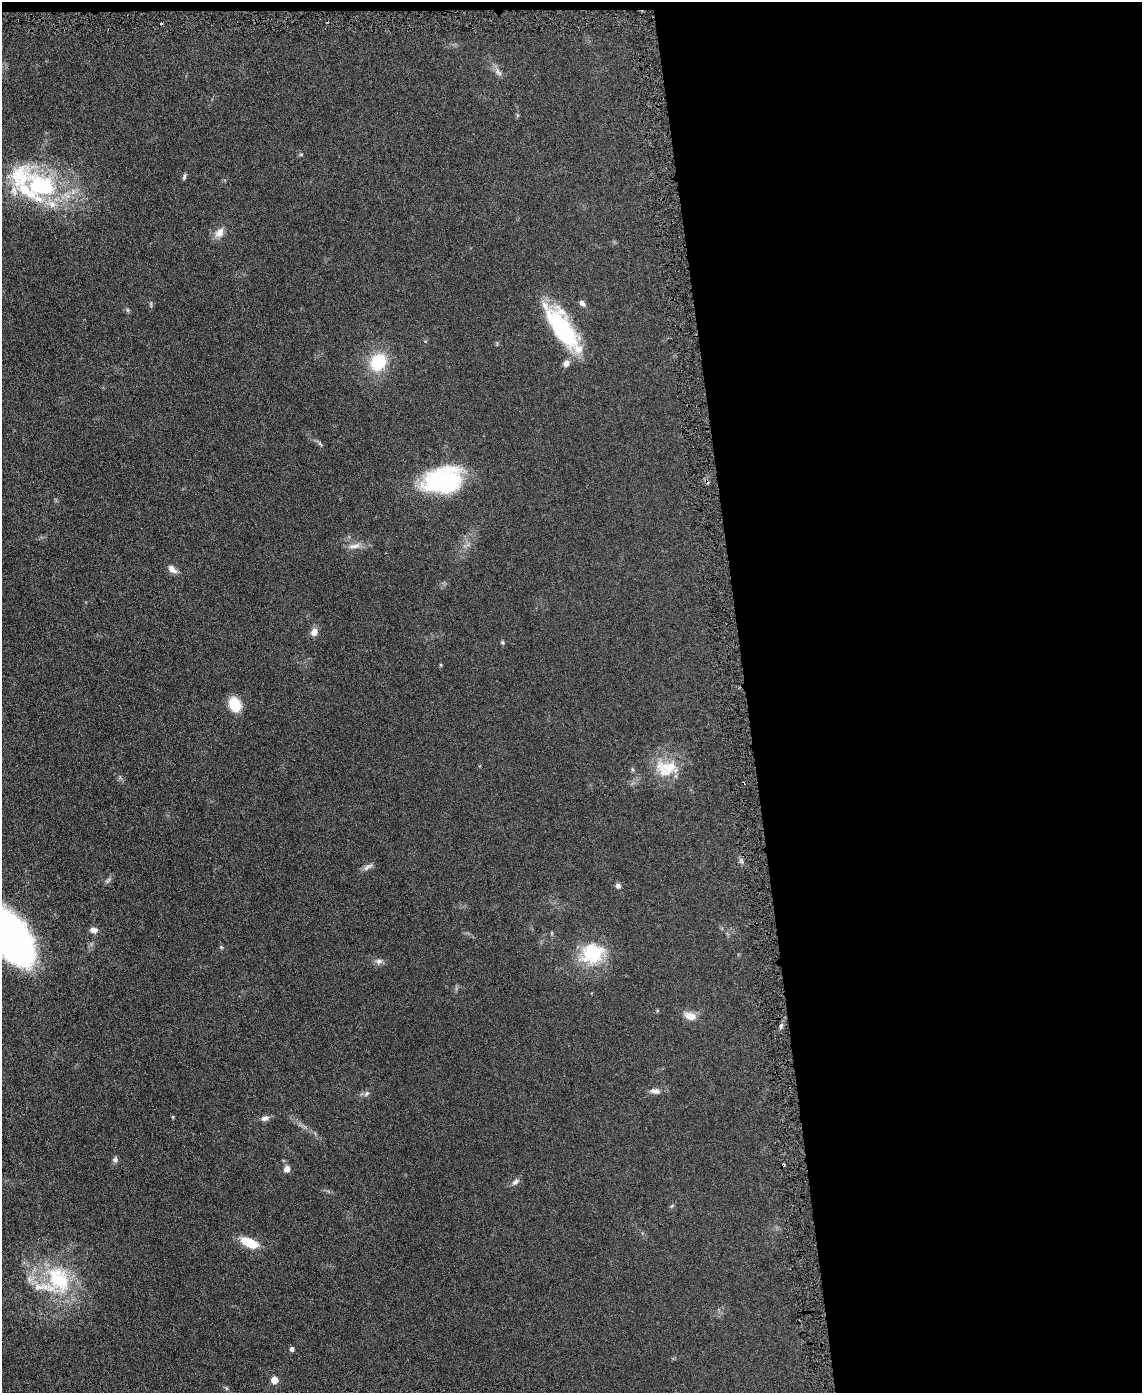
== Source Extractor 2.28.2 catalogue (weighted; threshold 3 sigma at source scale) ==
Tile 4 of 4 x 3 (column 4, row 1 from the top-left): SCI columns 3423-4562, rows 2911-4301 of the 4565 x 4533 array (HDU 1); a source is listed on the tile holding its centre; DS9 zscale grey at full resolution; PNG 1144 x 1395 px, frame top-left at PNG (2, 2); no overlay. Shown black and unused: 35% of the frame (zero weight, under 3 of 6 exposures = <1% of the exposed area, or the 3 px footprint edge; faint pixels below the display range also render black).
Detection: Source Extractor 2.28.2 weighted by HDU 2 'WHT'; one run over the whole footprint, this tile lists its part. Background 0.0616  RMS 0.0057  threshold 0.0235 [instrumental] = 3 sigma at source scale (4.09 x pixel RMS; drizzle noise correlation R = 1.36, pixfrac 0.8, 0.05/0.05 arcsec/px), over >= 5 px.
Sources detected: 51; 4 cosmic-ray / hot-pixel residue — not listed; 7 inside a brighter listed object's ellipse — not listed separately; the other 40 listed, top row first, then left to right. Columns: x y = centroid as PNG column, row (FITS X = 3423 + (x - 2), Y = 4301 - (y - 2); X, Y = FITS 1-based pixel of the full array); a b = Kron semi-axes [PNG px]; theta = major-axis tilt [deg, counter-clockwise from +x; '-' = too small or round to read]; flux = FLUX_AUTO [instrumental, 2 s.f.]
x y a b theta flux
498 72 14 7 -51 2.6
184 177 9 4 72 0.93
41 186 40 30 -26 61
219 233 15 10 49 4.3
582 303 8 5 -50 2.1
127 310 6 4 -89 0.7
562 328 49 18 -56 55
378 362 15 12 56 28
566 363 9 7 68 2.4
443 481 38 23 12 73
354 546 19 7 9 3.9
172 569 12 7 -43 3.1
314 632 11 8 77 2.9
503 642 6 4 -57 0.73
441 665 4 4 - 0.6
235 704 14 11 -64 13
669 767 38 17 -9 15
368 867 15 6 33 2.1
108 880 10 5 45 1.3
618 886 6 5 - 1.8
94 930 10 7 -13 2.7
10 936 56 30 -54 200
221 947 5 4 - 0.71
592 953 29 24 23 27
379 961 10 7 17 2
690 1016 16 9 -19 5.1
781 1026 7 5 70 1.1
655 1091 14 7 -6 2.8
366 1094 9 5 48 1.3
173 1117 5 3 - 0.48
265 1118 11 7 20 2.2
115 1159 8 6 78 1.5
287 1169 8 7 - 2.5
515 1182 11 6 44 1.9
672 1206 7 4 28 0.76
250 1243 20 9 -24 12
59 1279 43 29 -60 43
292 1349 4 4 - 1.7
274 1380 5 5 - 8.4
226 1388 6 4 -71 0.64
Isophote crosses this tile's border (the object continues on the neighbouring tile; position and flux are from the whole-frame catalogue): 1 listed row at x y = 10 936